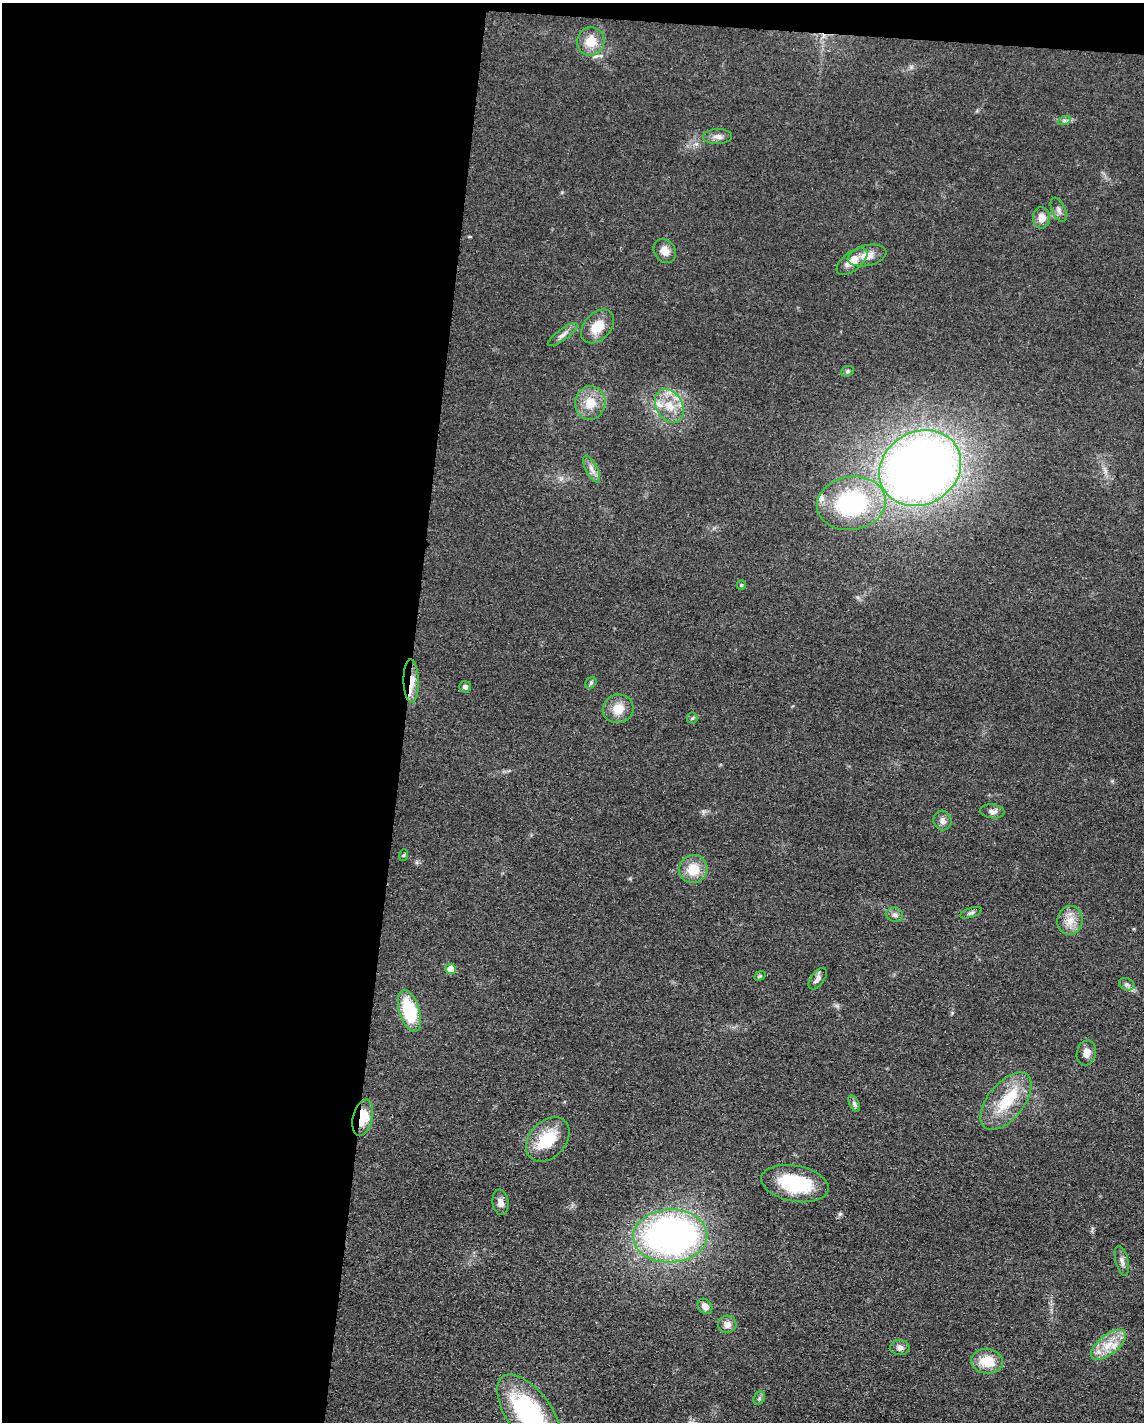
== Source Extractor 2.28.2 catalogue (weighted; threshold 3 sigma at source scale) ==
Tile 1 of 4 x 3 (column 1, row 1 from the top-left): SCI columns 4-1145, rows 3066-4485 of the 4577 x 4600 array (HDU 1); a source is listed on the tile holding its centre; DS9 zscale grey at full resolution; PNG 1146 x 1424 px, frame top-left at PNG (2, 3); each listed source drawn as its Kron ellipse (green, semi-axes under 4 px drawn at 4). Shown black and unused: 37% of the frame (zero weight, under 3 of 4 exposures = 1% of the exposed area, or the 3 px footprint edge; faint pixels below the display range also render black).
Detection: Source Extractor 2.28.2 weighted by HDU 2 'WHT'; one run over the whole footprint, this tile lists its part. Background 0.049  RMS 0.0063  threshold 0.0284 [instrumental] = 3 sigma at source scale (4.5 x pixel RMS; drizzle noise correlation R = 1.50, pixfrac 1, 0.05/0.05 arcsec/px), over >= 5 px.
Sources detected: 56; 1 inside a brighter object's white glare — neither listed nor drawn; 5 inside a brighter listed object's ellipse — not listed separately; the other 50 listed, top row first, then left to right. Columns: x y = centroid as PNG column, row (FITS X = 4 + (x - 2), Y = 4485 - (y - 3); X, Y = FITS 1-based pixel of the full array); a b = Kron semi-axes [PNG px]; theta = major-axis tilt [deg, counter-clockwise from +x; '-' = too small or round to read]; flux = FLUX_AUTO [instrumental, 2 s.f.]
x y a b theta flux
591 41 14 13 - 11
1064 121 6 4 18 1.3
717 137 14 7 2 3.5
1059 210 13 6 -65 2.6
1042 218 10 8 -87 5.9
665 251 13 10 -57 6.2
867 255 20 10 13 7.6
852 262 18 9 38 8.7
598 326 20 13 47 13
563 335 18 5 36 3.3
847 371 6 5 - 1
590 403 17 15 79 12
669 406 18 13 -59 12
920 468 42 36 30 620
592 469 15 6 -64 3.8
851 503 35 26 9 90
741 585 5 4 - 0.81
411 681 22 7 -89 9
591 683 6 5 - 1
465 687 6 5 - 1.9
618 709 15 14 - 9.9
692 718 5 5 - 0.97
992 811 12 7 -6 3
942 821 10 9 - 3.1
404 855 6 4 71 0.74
693 869 14 14 - 14
971 913 11 5 17 1.7
895 915 9 7 -25 2.4
1070 920 14 12 80 8.2
451 969 5 5 - 13
760 976 6 4 31 0.82
818 979 12 6 53 3
1127 984 8 6 -22 1.8
409 1011 22 10 -73 39
1086 1053 13 9 76 5.2
1006 1101 34 18 51 26
854 1103 9 5 -64 1.6
363 1118 18 10 76 16
548 1139 25 18 47 24
795 1184 34 18 -11 39
501 1202 13 8 -82 3.5
670 1236 37 26 2 270
1122 1261 15 6 -75 3
705 1306 8 6 -51 3.7
727 1324 9 8 - 4.2
1108 1345 21 10 38 11
900 1348 9 7 1 3
987 1361 16 12 -5 14
759 1398 7 5 61 1.3
529 1413 44 22 -54 91
Overlapping masked pixels (flux is a lower limit): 2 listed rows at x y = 411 681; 363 1118
Isophote crosses this tile's border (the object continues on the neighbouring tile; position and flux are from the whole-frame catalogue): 1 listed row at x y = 529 1413